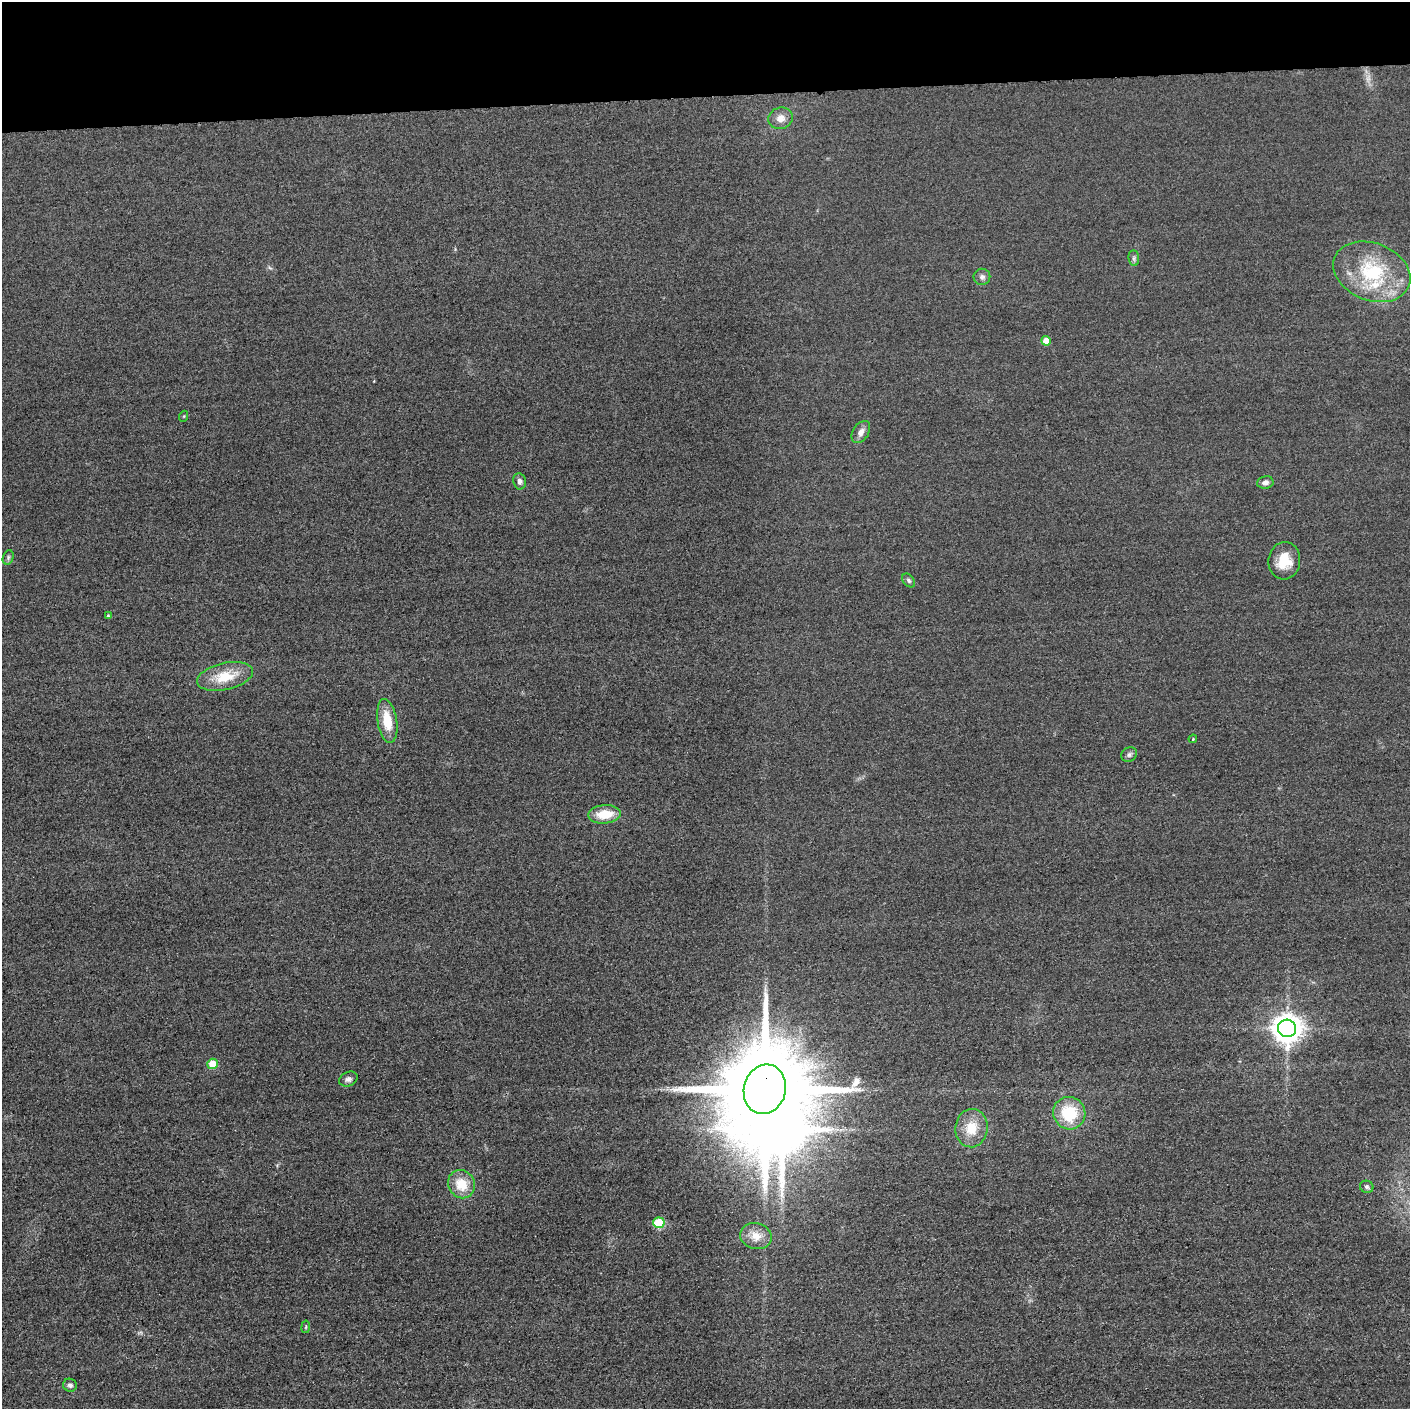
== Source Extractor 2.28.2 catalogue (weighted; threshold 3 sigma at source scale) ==
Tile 2 of 3 x 3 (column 2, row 1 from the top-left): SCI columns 1423-2830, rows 2842-4248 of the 4251 x 4275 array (HDU 1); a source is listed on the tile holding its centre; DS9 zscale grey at full resolution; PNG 1412 x 1411 px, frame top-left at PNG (2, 2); each listed source drawn as its Kron ellipse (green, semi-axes under 4 px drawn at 4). Shown black and unused: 7% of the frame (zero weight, under 3 of 4 exposures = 3% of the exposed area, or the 3 px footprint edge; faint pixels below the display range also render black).
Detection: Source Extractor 2.28.2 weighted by HDU 2 'WHT'; one run over the whole footprint, this tile lists its part. Background 0.0604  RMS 0.017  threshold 0.0775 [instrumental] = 3 sigma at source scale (4.5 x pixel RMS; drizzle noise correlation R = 1.50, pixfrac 1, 0.05/0.05 arcsec/px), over >= 5 px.
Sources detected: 33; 1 too faint to see at this stretch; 1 inside a brighter object's white glare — neither listed nor drawn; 1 inside a brighter listed object's ellipse — not listed separately; the other 30 listed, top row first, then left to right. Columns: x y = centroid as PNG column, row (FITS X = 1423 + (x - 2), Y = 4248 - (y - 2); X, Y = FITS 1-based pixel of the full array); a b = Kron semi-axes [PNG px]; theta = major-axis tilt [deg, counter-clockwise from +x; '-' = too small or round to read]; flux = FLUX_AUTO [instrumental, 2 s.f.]
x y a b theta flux
780 118 12 10 16 15
1134 258 8 5 -84 3.8
1372 272 40 28 -21 130
982 277 8 8 - 6.4
1046 341 5 5 - 19
184 416 5 3 - 1.6
861 432 12 8 57 9.9
519 481 8 6 -80 6.2
1265 482 8 6 9 6.7
8 557 7 5 72 3.8
1284 561 19 16 83 38
909 580 8 5 -51 4.1
108 616 3 3 - 2.8
225 676 28 13 13 51
387 721 22 9 -81 43
1193 739 4 3 - 1.6
1129 754 8 7 - 5.2
604 814 16 9 4 39
1287 1028 9 9 - 2300
213 1064 5 5 - 49
348 1079 9 7 26 6.5
765 1089 25 21 75 43000
1069 1113 16 16 - 74
971 1128 19 16 83 38
461 1184 14 13 - 39
1367 1187 7 6 - 3.8
659 1223 5 5 - 85
756 1236 16 13 -14 23
306 1327 6 3 81 1.8
70 1385 7 6 - 5.4
Overlapping masked pixels (flux is a lower limit): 1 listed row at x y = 765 1089